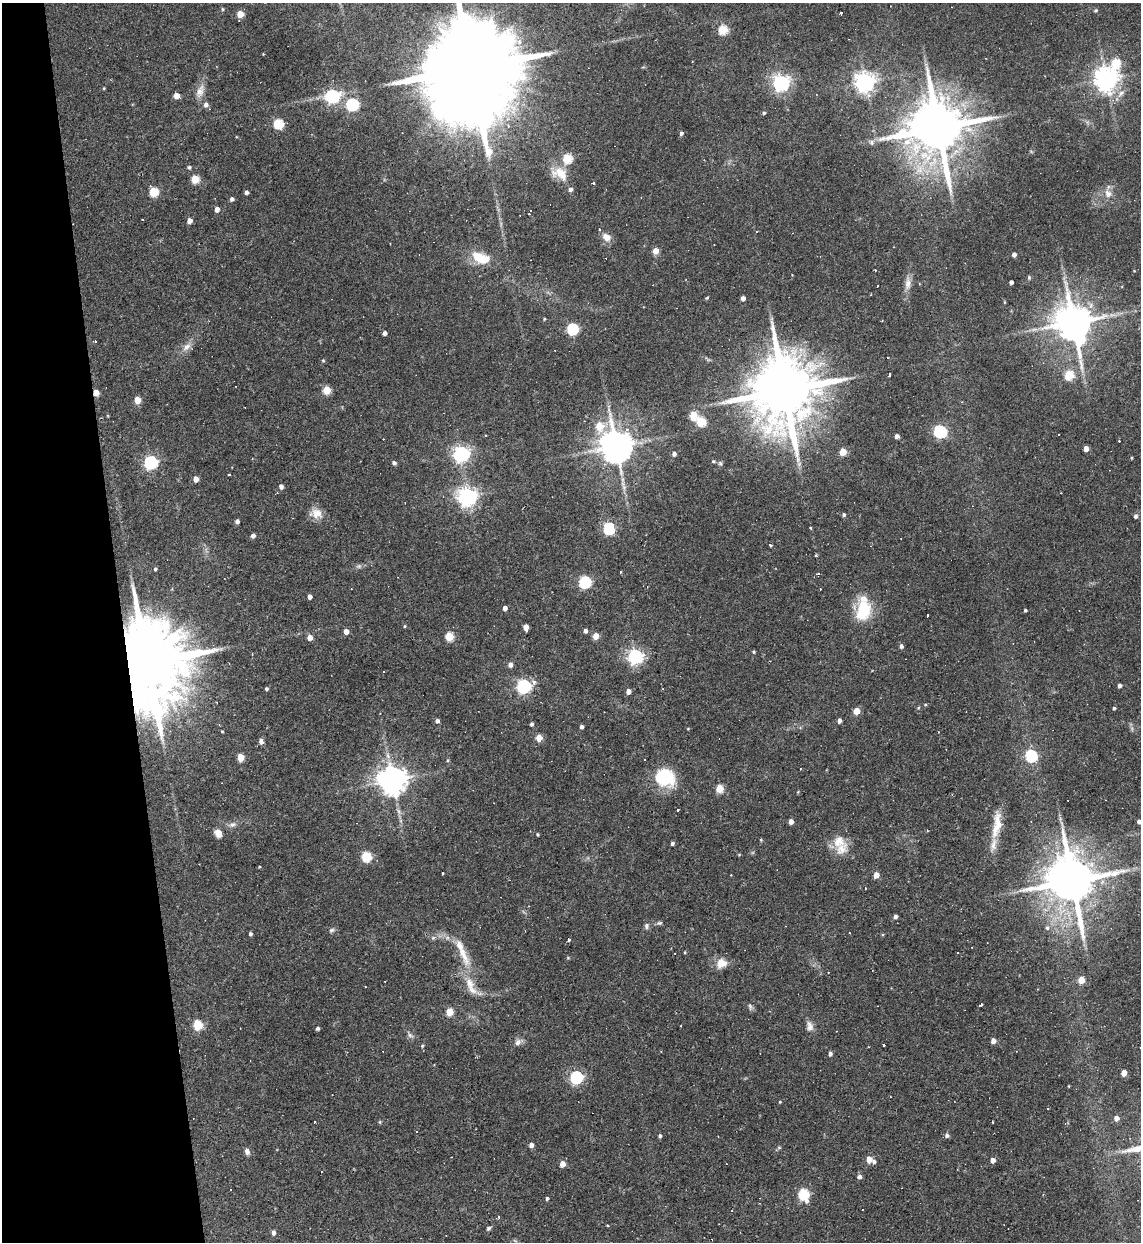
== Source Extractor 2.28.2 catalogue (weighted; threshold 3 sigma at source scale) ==
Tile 5 of 4 x 4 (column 1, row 2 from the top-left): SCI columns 253-1391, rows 2483-3722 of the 4944 x 4963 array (HDU 1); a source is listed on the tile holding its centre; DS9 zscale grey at full resolution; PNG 1143 x 1244 px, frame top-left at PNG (2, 3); no overlay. Shown black and unused: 11% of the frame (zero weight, under 2 of 3 exposures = <1% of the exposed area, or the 3 px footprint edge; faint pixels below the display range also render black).
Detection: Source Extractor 2.28.2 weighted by HDU 2 'WHT'; one run over the whole footprint, this tile lists its part. Background 0.0631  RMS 0.0059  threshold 0.0265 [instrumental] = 3 sigma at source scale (4.5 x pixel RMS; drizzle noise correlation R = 1.50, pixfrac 1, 0.05/0.05 arcsec/px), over >= 5 px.
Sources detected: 238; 1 too faint to see at this stretch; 1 inside a brighter object's white glare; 27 cosmic-ray / hot-pixel residue — not listed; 6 inside a brighter listed object's ellipse — not listed separately; the other 203 listed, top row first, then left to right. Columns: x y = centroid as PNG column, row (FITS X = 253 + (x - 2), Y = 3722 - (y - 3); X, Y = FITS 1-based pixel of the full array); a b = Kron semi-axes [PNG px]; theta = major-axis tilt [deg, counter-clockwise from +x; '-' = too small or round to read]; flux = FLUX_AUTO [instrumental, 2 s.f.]
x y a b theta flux
222 9 4 4 - 0.69
1096 10 5 4 - 0.91
841 13 4 3 - 2.7
240 14 5 5 - 10
723 30 5 5 - 35
263 54 3 3 - 0.37
1115 63 7 6 - 24
471 68 42 20 -84 22000
1106 79 8 8 - 500
865 82 7 7 - 350
781 83 7 7 - 140
104 88 3 3 - 0.54
200 91 20 9 70 5.4
1121 93 13 7 45 4
176 96 5 4 - 6.2
332 96 7 6 - 110
352 104 6 6 - 86
206 105 6 6 - 2.6
764 113 4 4 - 1
278 124 6 6 - 34
938 128 18 14 -85 4900
681 133 4 4 - 1.5
871 142 8 8 - 2.1
567 159 6 5 - 25
189 167 5 4 - 1.1
560 173 22 15 -24 11
195 179 5 5 - 17
593 183 3 3 - 1.8
570 189 5 5 - 1.8
153 192 5 5 - 30
246 192 4 4 - 2
1108 193 13 10 -62 5.1
232 199 5 4 - 1.7
217 209 5 4 - 3.6
531 211 3 2 - 0.63
520 215 2 2 - 0.47
189 221 5 5 - 3.8
606 237 11 8 -40 5.2
390 243 3 2 - 0.44
656 251 5 4 - 7.6
1014 254 4 4 - 2.6
481 258 22 12 -20 15
875 270 3 3 - 0.67
1029 277 6 4 -72 0.8
1011 282 4 4 - 1.9
908 283 19 8 87 5
707 298 5 4 - 0.62
743 298 4 4 - 2.7
1004 302 5 3 - 0.46
544 319 4 3 - 0.59
882 321 3 2 - 0.37
1073 322 10 10 - 1800
572 329 6 6 - 57
384 333 4 4 - 2.1
187 347 16 9 48 4.6
323 360 4 4 - 0.69
889 374 3 3 - 13
1069 375 5 5 - 30
327 390 5 5 - 17
784 391 22 15 -86 7100
96 393 5 4 - 9
137 400 5 5 - 9.3
961 402 3 3 - 0.52
245 407 2 2 - 0.33
693 415 5 5 - 16
701 421 5 5 - 30
599 426 7 6 - 15
940 432 7 6 - 96
897 436 4 4 - 2.5
616 446 10 9 - 1300
1086 449 4 4 - 5.1
843 452 5 5 - 12
461 454 6 6 - 200
674 454 4 4 - 2
1131 458 3 3 - 0.57
713 461 5 4 - 0.68
150 462 6 6 - 110
394 463 4 4 - 1.7
720 463 7 5 -73 1
228 475 3 3 - 1.7
196 479 4 4 - 4.9
281 486 5 5 - 2.4
467 496 7 7 - 280
316 513 16 12 -16 6.5
844 515 4 4 - 1.2
1136 516 5 4 - 1.8
237 522 4 4 - 2.1
609 528 6 5 - 75
253 536 4 4 - 2.4
770 545 3 3 - 3.4
815 555 3 2 - 1.1
359 566 8 6 0 1.5
155 569 4 3 - 1
818 573 4 2 - 1
585 582 6 6 - 77
309 597 4 4 - 2.7
505 608 4 4 - 2.5
863 610 22 14 82 27
1025 610 3 3 - 0.91
927 615 3 2 - 1.5
404 626 4 3 - 0.64
526 628 6 5 - 5.5
585 631 4 4 - 2
346 632 5 4 - 3.8
449 636 5 5 - 24
596 636 4 4 - 8.9
310 638 5 4 - 5
901 646 4 4 - 1.7
754 652 4 4 - 0.64
635 656 6 6 - 170
147 663 28 15 -81 11000
510 665 5 5 - 2.7
383 671 3 2 - 0.65
533 682 4 3 - 5.9
523 686 6 6 - 140
1119 686 4 4 - 1.8
266 689 4 4 - 1
628 691 4 4 - 4
925 705 4 4 - 0.67
918 708 4 4 - 0.71
1114 708 4 3 - 0.92
856 711 5 4 - 9.7
437 721 5 4 - 1.8
839 721 4 4 - 3.6
531 724 4 3 - 1.4
581 727 4 3 - 1.9
688 729 4 3 - 0.51
222 731 4 3 - 0.53
539 738 5 4 - 9.4
261 741 5 4 - 3
1031 756 6 6 - 72
240 757 5 5 - 13
664 778 21 18 -22 31
392 780 8 8 - 920
719 789 5 5 - 15
677 810 3 3 - 1.1
791 822 4 4 - 3.2
1139 822 4 4 - 1.9
232 824 11 7 23 2.4
997 825 40 11 82 13
218 833 8 6 -57 5.3
537 834 4 4 - 0.74
761 840 4 3 - 0.55
839 841 19 18 - 9.8
672 844 4 4 - 1.2
739 855 5 3 - 0.51
366 857 6 5 - 32
259 867 3 3 - 0.68
442 874 3 3 - 3.1
876 875 5 4 - 6
1072 881 15 13 -78 3400
865 888 3 2 - 0.7
895 917 4 4 - 2.1
659 923 8 5 9 1.2
646 926 8 6 -90 1.7
1047 928 7 5 -89 1.5
332 930 9 6 29 1.4
250 934 4 3 - 1.3
433 938 6 6 - 1.2
568 940 3 3 - 4.4
685 952 4 3 - 0.55
463 953 43 10 -65 15
721 963 6 6 - 15
1081 980 5 5 - 11
365 986 3 2 - 0.38
472 990 30 7 -23 5.5
981 1005 3 3 - 1.8
449 1012 5 4 - 13
197 1025 5 5 - 30
681 1026 3 2 - 0.58
810 1026 14 8 -83 3.5
317 1028 3 3 - 1.2
410 1035 8 5 -30 1.6
993 1041 5 4 - 3.6
518 1042 12 7 31 2.9
883 1045 3 2 - 1
422 1046 5 4 - 0.83
661 1051 3 3 - 0.36
830 1054 5 4 - 1.6
1124 1073 5 4 - 7.2
576 1077 6 6 - 100
1069 1086 4 2 - 0.39
780 1102 4 3 - 0.56
1116 1118 6 5 - 3.2
314 1122 2 2 - 0.66
380 1122 5 4 - 0.66
993 1122 2 2 - 0.56
947 1135 5 5 - 1.9
660 1136 4 4 - 1.1
531 1145 4 4 - 2.8
779 1148 6 4 0 0.81
247 1152 8 6 -78 2.2
869 1159 5 4 - 7.1
993 1160 5 4 - 3.3
874 1162 5 5 - 1.6
562 1164 5 4 - 6.5
860 1177 6 5 - 1.9
230 1190 2 2 - 0.51
803 1194 6 5 - 57
547 1199 4 4 - 1.2
608 1226 3 3 - 1.4
488 1228 6 4 71 1.1
273 1233 5 4 - 2.3
Overlapping masked pixels (flux is a lower limit): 3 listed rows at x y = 96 393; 616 446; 147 663
Isophote crosses this tile's border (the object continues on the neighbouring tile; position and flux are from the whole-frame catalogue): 2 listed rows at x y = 471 68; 1139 822